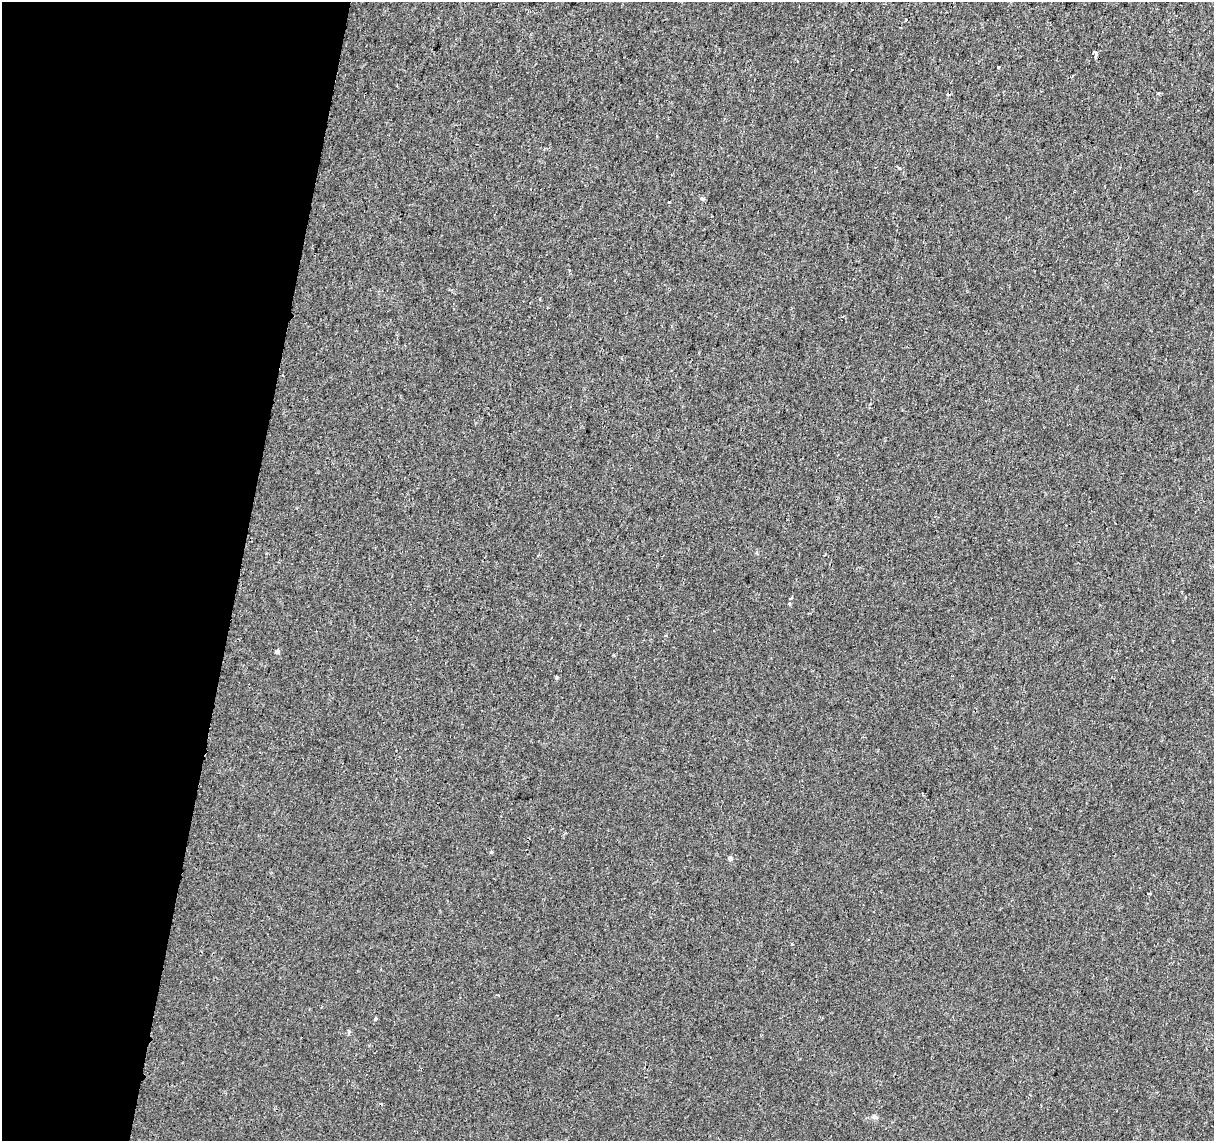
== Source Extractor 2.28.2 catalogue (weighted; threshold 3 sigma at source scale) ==
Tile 9 of 4 x 4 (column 1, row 3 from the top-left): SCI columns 25-1236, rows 1422-2560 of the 4894 x 5182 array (HDU 1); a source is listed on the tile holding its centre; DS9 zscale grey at full resolution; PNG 1216 x 1143 px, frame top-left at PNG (2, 2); no overlay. Shown black and unused: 20% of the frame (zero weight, under 2 of 3 exposures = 3% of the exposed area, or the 3 px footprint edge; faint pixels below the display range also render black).
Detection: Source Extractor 2.28.2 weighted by HDU 2 'WHT'; one run over the whole footprint, this tile lists its part. Background 5.13e-04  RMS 0.0039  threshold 0.0174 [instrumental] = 3 sigma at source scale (4.5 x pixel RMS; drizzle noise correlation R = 1.50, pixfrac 1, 0.0396/0.0396 arcsec/px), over >= 5 px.
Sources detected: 15; all 15 listed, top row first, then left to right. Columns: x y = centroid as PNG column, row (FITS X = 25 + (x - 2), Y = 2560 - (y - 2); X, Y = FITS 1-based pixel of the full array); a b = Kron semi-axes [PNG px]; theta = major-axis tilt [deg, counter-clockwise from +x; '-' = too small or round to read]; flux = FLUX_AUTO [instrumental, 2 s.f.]
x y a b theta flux
1096 54 5 3 - 9.3
998 67 3 3 - 0.88
1158 93 4 3 - 0.41
899 168 4 3 - 0.38
702 199 6 4 -1 0.49
669 201 3 3 - 1.4
791 598 3 2 - 0.65
789 603 3 3 - 0.67
277 651 6 5 - 0.65
491 852 4 3 - 0.76
730 859 7 5 -89 0.62
792 944 3 2 - 0.34
375 1019 3 3 - 1.3
349 1032 6 4 -72 0.46
874 1117 7 6 - 1
Unlisted compact peaks at least as high as the median listed source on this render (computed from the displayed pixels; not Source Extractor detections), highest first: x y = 557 677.